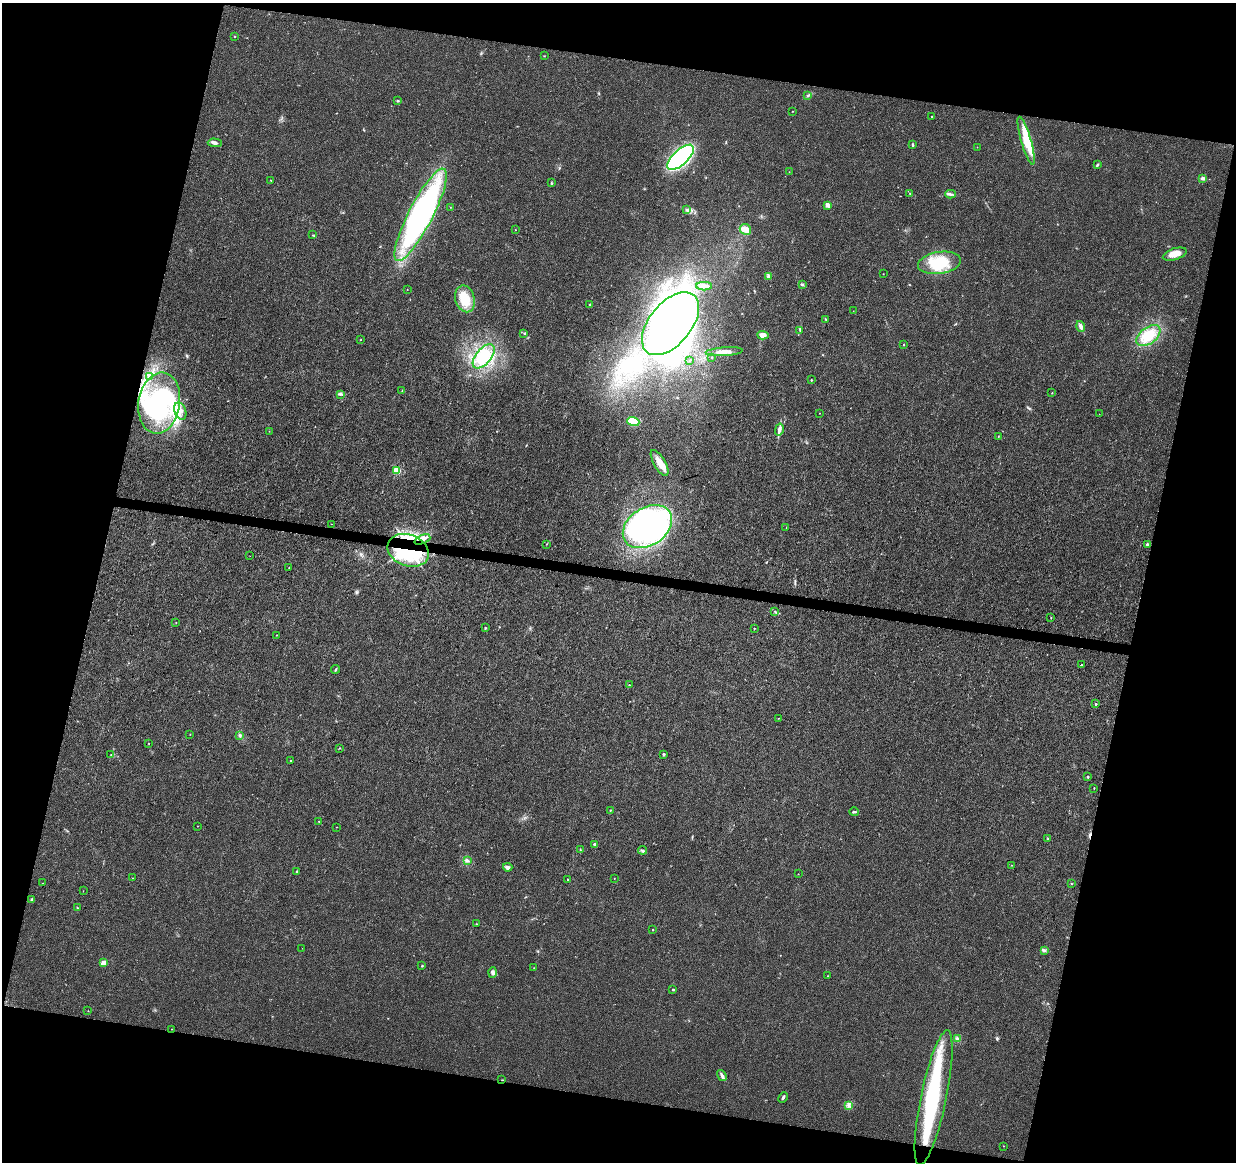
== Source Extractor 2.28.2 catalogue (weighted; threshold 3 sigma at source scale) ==
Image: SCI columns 1-4936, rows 224-4861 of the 4945 x 5146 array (HDU 1 of 3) = the unmasked area's bounding box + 8 px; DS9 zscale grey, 4 x 4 block average (1 PNG px = mean of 4 x 4 image px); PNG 1238 x 1164 px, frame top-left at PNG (2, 3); each listed source drawn as its Kron ellipse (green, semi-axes under 4 px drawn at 4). Shown black and unused: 27% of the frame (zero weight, under 3 of 4 exposures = <1% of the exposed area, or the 3 px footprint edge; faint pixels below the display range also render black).
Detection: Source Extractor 2.28.2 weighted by HDU 2 'WHT'. Background 0.0107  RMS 0.0025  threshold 0.0112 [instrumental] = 3 sigma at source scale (4.5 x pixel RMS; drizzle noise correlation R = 1.50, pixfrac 1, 0.0396/0.0396 arcsec/px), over >= 5 px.
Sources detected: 153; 10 inside a brighter object's white glare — neither listed nor drawn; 1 coinciding with a brighter row at this scale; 9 inside a brighter listed object's ellipse — not listed separately; the other 133 listed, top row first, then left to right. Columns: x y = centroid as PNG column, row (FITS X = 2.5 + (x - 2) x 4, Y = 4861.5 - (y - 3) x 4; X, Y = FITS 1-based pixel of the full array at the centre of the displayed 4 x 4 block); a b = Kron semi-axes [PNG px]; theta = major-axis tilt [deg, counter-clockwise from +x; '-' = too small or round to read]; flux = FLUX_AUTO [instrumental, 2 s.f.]
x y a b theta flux
235 36 2 2 - 0.67
544 56 2 2 - 0.51
808 95 2 2 - 0.76
398 101 2 2 - 1.1
792 111 2 2 - 0.39
932 116 2 2 - 1.3
1026 141 25 5 -74 39
215 143 7 3 -2 4.5
913 145 2 2 - 4
977 147 2 2 - 0.31
680 157 17 7 43 330
1097 165 4 2 - 1.8
789 172 2 2 - 0.28
1203 178 3 3 - 3.9
271 180 3 2 - 0.52
551 183 2 2 - 0.89
910 194 3 2 - 0.77
950 194 5 2 - 3.2
827 205 2 2 - 28
450 207 2 2 - 0.34
687 210 3 3 - 2.3
421 215 52 12 63 390
745 229 6 5 - 7.7
515 230 2 2 - 0.48
312 235 2 2 - 0.63
1175 254 12 6 18 16
939 263 21 11 8 56
883 274 2 2 - 0.39
769 276 2 2 - 1.6
802 284 3 2 - 1.7
704 286 8 3 0 6.9
407 289 2 2 - 0.31
465 299 14 9 -75 33
590 305 3 2 - 0.85
853 311 2 2 - 0.39
826 319 2 2 - 0.67
670 324 37 21 50 830
1081 326 5 3 - 5.9
800 330 3 2 - 1.2
524 333 2 2 - 1.1
763 335 6 4 -4 8.5
1148 336 13 8 37 34
361 340 3 2 - 0.45
903 345 2 2 - 1.4
724 352 19 3 4 12
484 356 14 7 50 28
712 357 2 2 - 0.81
689 361 2 2 - 0.55
150 377 3 3 - 2.1
811 380 2 2 - 2.4
402 391 2 2 - 0.74
1052 393 2 2 - 0.99
340 394 3 2 - 2
159 403 31 20 81 210
180 411 9 5 -69 10
820 413 2 2 - 0.52
1099 414 2 2 - 0.36
633 421 6 4 -20 38
779 429 6 3 75 9.1
269 431 2 2 - 0.35
998 436 2 2 - 0.56
660 463 14 6 -60 17
397 470 2 2 - 93
332 524 2 2 - 0.42
647 527 27 19 33 350
786 527 2 2 - 0.61
422 539 8 3 23 8.2
547 544 2 2 - 0.54
1148 544 3 2 - 1.3
408 550 21 15 -22 210
250 556 2 2 - 0.24
289 568 2 2 - 1.3
775 611 2 2 - 0.61
1051 618 3 2 - 0.62
176 622 2 2 - 0.51
485 628 3 2 - 1.4
754 628 2 2 - 0.91
277 635 2 2 - 0.56
1081 665 2 2 - 1.3
335 669 4 2 - 1.5
629 685 2 2 - 0.89
1096 704 2 2 - 3.6
779 718 2 2 - 0.4
190 734 2 2 - 0.51
240 735 3 3 - 2.6
149 743 2 2 - 0.48
340 748 2 2 - 0.45
664 754 3 2 - 1.9
111 755 2 2 - 0.4
291 761 2 2 - 3.9
1088 777 2 2 - 2.5
1094 788 2 2 - 1.1
610 810 2 2 - 0.87
854 812 4 2 - 2.3
319 822 2 2 - 0.69
197 826 2 2 - 0.48
336 827 2 2 - 0.33
1048 838 2 2 - 0.95
594 844 2 2 - 6.5
580 849 3 2 - 1
643 850 4 3 - 2.2
467 860 2 2 - 1.2
1012 865 2 2 - 0.52
508 867 5 3 - 4.9
297 871 3 2 - 1.9
798 874 2 2 - 0.36
132 878 2 2 - 0.44
567 879 2 2 - 0.98
614 879 2 2 - 0.41
43 883 2 2 - 0.42
1071 884 2 2 - 0.57
83 891 2 2 - 0.36
32 900 3 2 - 2.9
77 908 2 2 - 0.84
476 924 2 2 - 0.81
653 929 2 2 - 1.8
302 948 2 2 - 0.25
1044 950 3 3 - 2.5
104 963 2 2 - 43
422 966 3 2 - 0.94
534 968 2 2 - 0.47
493 972 5 4 - 4.1
828 976 2 2 - 0.71
673 990 2 2 - 2.9
88 1011 2 2 - 0.7
172 1029 2 2 - 0.5
957 1038 4 3 - 2.9
722 1075 6 3 -56 3.9
502 1080 2 2 - 0.68
783 1097 5 2 - 2.9
934 1098 69 13 78 190
848 1105 2 2 - 0.98
1004 1146 2 2 - 0.39
Overlapping masked pixels (flux is a lower limit): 2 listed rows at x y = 422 539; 408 550
Diffuse or blended objects may show on this block-average render without a row.